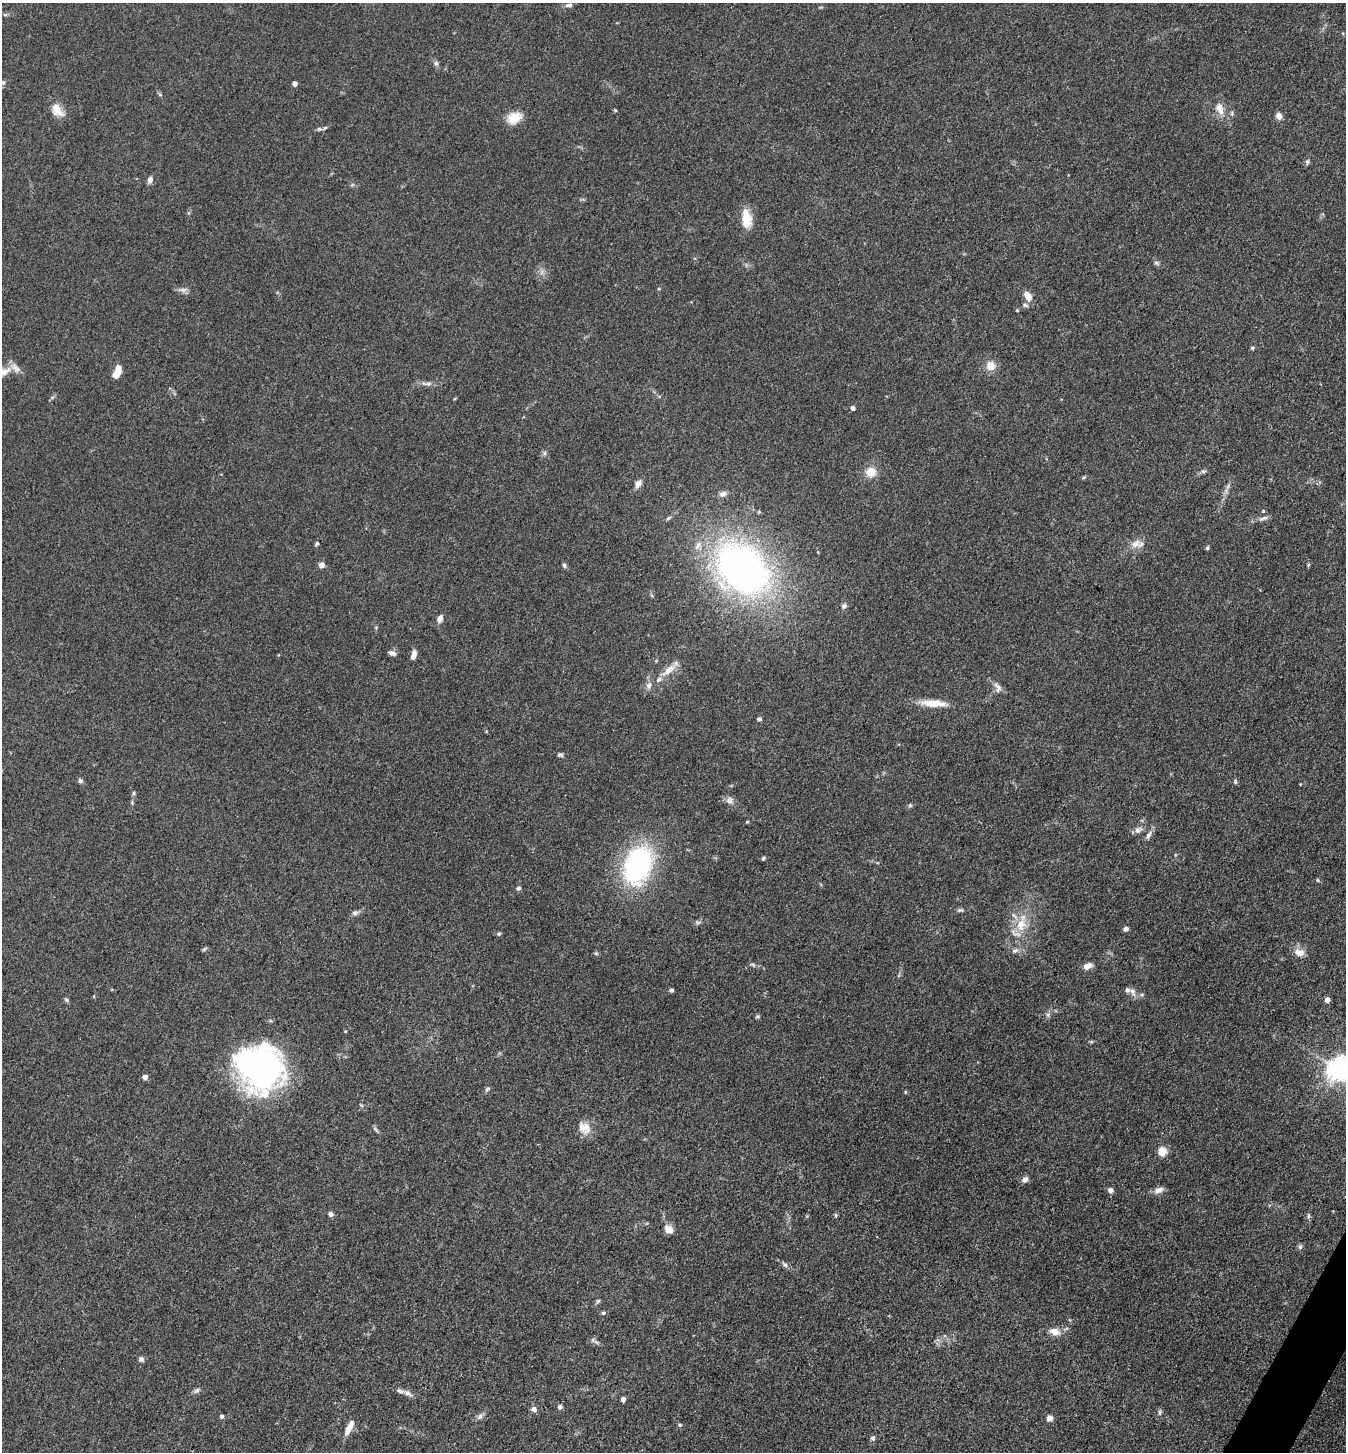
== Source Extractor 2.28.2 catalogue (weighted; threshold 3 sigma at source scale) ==
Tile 6 of 4 x 4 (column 2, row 2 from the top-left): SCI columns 1632-2975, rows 2903-4352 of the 5811 x 5804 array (HDU 1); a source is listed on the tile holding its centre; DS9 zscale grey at full resolution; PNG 1348 x 1454 px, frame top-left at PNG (2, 3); no overlay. Shown black and unused: <1% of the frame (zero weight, under 3 of 4 exposures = <1% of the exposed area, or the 3 px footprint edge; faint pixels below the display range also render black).
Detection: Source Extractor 2.28.2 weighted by HDU 2 'WHT'; one run over the whole footprint, this tile lists its part. Background 0.0742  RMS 0.0062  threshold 0.0277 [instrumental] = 3 sigma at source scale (4.5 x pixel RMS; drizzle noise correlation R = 1.50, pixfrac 1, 0.05/0.05 arcsec/px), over >= 5 px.
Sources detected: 121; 2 too faint to see at this stretch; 2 inside a brighter object's white glare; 1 cosmic-ray / hot-pixel residue — not listed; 5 inside a brighter listed object's ellipse — not listed separately; the other 111 listed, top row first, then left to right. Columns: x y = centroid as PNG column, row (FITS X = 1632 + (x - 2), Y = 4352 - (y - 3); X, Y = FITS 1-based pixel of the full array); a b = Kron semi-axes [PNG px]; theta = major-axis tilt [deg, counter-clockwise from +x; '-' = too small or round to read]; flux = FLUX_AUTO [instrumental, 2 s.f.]
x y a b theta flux
569 5 8 6 8 2.1
436 63 7 5 -43 1.4
3 83 6 5 - 0.95
295 84 4 4 - 4
1219 109 17 10 -68 6.4
57 110 19 12 -54 7.5
615 110 5 4 - 0.63
1232 113 6 5 - 1.1
1279 116 6 5 - 4.6
514 118 19 13 23 9.7
325 128 6 4 30 0.96
1307 162 8 5 81 1.3
150 180 8 6 81 2.8
352 185 6 4 19 0.81
746 217 20 12 -84 11
1156 263 8 5 -28 1.3
183 290 14 6 2 2.4
1027 296 10 7 -62 6.6
1025 305 8 5 -11 1.5
1017 310 4 4 - 0.55
1252 348 5 4 - 0.95
990 366 9 9 - 7.5
3 372 23 10 36 6.2
117 372 13 6 70 11
428 384 10 6 3 2
852 408 4 4 - 2.4
1203 471 7 5 0 1.3
871 472 12 11 - 8
1083 478 7 3 19 0.79
638 484 9 6 59 3.6
723 494 11 7 25 2.3
1263 511 4 3 - 1
1264 518 13 5 11 2.4
317 544 7 5 45 0.94
1135 544 16 9 30 5.4
1207 548 5 4 - 0.98
322 565 6 6 - 3.1
564 565 6 5 - 1.4
743 568 44 34 -43 320
844 606 8 7 - 1.8
440 619 8 5 63 3.6
392 653 9 6 -17 2.2
413 655 11 5 77 3.5
669 670 21 9 43 7.1
649 685 11 7 63 3.2
997 687 16 8 -66 3.4
934 703 34 8 -3 11
759 719 4 4 - 1.5
560 755 7 5 -8 1.2
80 781 7 6 - 1.3
1235 782 7 5 -89 1
134 793 6 4 89 0.88
729 800 10 10 - 2.8
910 805 6 5 - 0.97
747 822 5 3 - 0.55
1138 830 10 8 27 3.1
1148 835 12 6 63 2.6
763 858 5 4 - 1
638 865 35 23 70 110
1318 880 5 3 - 0.59
518 888 6 5 - 1.3
960 910 9 5 5 1.3
355 913 8 6 18 1.9
1021 924 20 14 73 13
1126 929 5 5 - 1.8
499 934 6 4 21 0.9
204 949 6 5 - 0.91
1015 951 9 5 20 1.9
1299 952 13 9 -19 5.3
596 953 6 4 18 0.82
1087 966 10 6 30 4.6
671 990 4 4 - 1.6
1132 991 12 7 -62 2.9
66 1000 7 5 -49 1
1327 1000 4 4 - 4
1048 1015 6 6 - 1.4
757 1017 6 4 19 0.83
262 1066 56 46 -58 140
1339 1069 8 7 - 600
145 1077 4 4 - 4.3
487 1089 7 5 53 1.1
905 1092 5 3 - 0.56
361 1105 6 3 -45 0.75
584 1128 19 14 -43 7.4
375 1129 10 4 -45 1.3
1162 1151 5 5 - 26
1025 1179 8 7 - 2.7
1110 1190 7 6 - 2.4
1158 1190 13 7 23 3.6
330 1214 6 5 - 2.3
836 1215 6 3 73 0.8
669 1229 12 9 -41 4.7
1300 1247 7 6 - 1.2
785 1264 9 5 -45 1.7
598 1301 6 5 - 1
603 1313 6 5 - 1
1054 1331 12 8 -18 5.8
593 1340 7 4 -73 1.1
141 1359 7 7 - 1.7
197 1391 10 6 44 1.7
408 1393 13 6 -33 2.7
623 1399 5 4 - 2.1
560 1407 7 6 - 1.5
534 1409 6 6 - 2.7
1160 1412 8 6 90 1.4
221 1416 4 4 - 1.8
480 1416 10 6 60 2.1
1049 1418 7 6 - 3.3
680 1425 5 4 - 1.1
349 1428 16 6 64 7
873 1438 6 5 - 1.7
Isophote crosses this tile's border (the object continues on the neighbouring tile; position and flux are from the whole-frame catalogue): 2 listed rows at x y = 3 372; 1339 1069